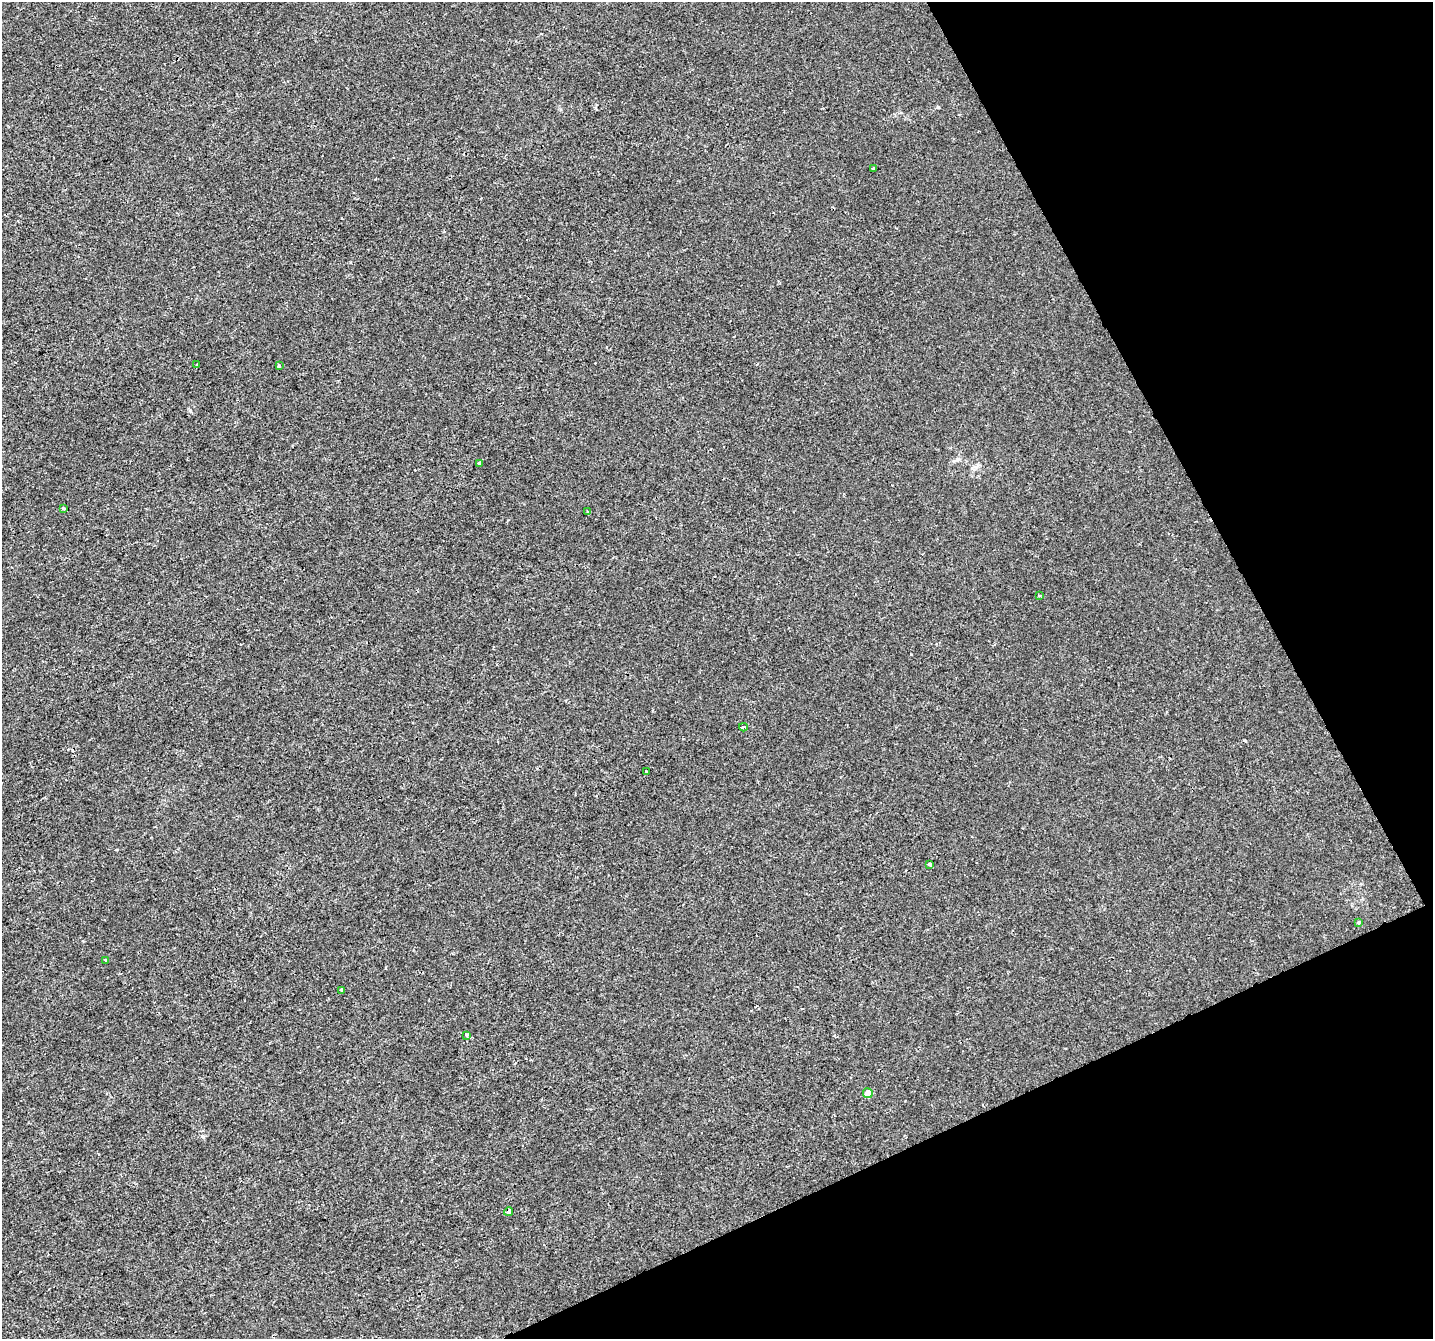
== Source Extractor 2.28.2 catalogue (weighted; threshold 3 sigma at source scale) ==
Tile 12 of 4 x 4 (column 4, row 3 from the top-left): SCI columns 4294-5724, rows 1437-2773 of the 5727 x 5602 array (HDU 1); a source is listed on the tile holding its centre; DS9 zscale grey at full resolution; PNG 1435 x 1341 px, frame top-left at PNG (2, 2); each listed source drawn as its Kron ellipse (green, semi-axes under 4 px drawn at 4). Shown black and unused: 23% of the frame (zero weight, under 2 of 3 exposures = <1% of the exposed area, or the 3 px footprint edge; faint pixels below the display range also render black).
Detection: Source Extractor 2.28.2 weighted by HDU 2 'WHT'; one run over the whole footprint, this tile lists its part. Background 0.00106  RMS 0.0022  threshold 0.00978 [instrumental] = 3 sigma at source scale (4.5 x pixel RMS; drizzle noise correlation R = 1.50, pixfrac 1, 0.0396/0.0396 arcsec/px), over >= 5 px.
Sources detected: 17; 1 cosmic-ray / hot-pixel residue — neither listed nor drawn; the other 16 listed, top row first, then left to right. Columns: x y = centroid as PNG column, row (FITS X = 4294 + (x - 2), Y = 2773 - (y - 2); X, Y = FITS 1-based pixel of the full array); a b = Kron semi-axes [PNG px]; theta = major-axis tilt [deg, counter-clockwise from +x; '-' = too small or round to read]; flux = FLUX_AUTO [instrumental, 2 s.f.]
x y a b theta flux
873 169 3 3 - 0.3
196 365 3 3 - 0.74
279 366 4 4 - 0.31
480 463 4 3 - 0.91
63 508 3 3 - 0.98
588 512 4 3 - 0.38
1039 595 4 3 - 0.29
743 727 4 3 - 0.88
646 771 3 3 - 0.37
930 864 3 3 - 0.62
1359 922 4 3 - 0.72
105 960 4 3 - 0.32
342 990 4 3 - 0.3
466 1035 4 3 - 0.58
868 1093 5 5 - 2.8
509 1212 4 4 - 0.74
Overlapping masked pixels (flux is a lower limit): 1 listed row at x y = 509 1212
Unlisted compact peaks at least as high as the median listed source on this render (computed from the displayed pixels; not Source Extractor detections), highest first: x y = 190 411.